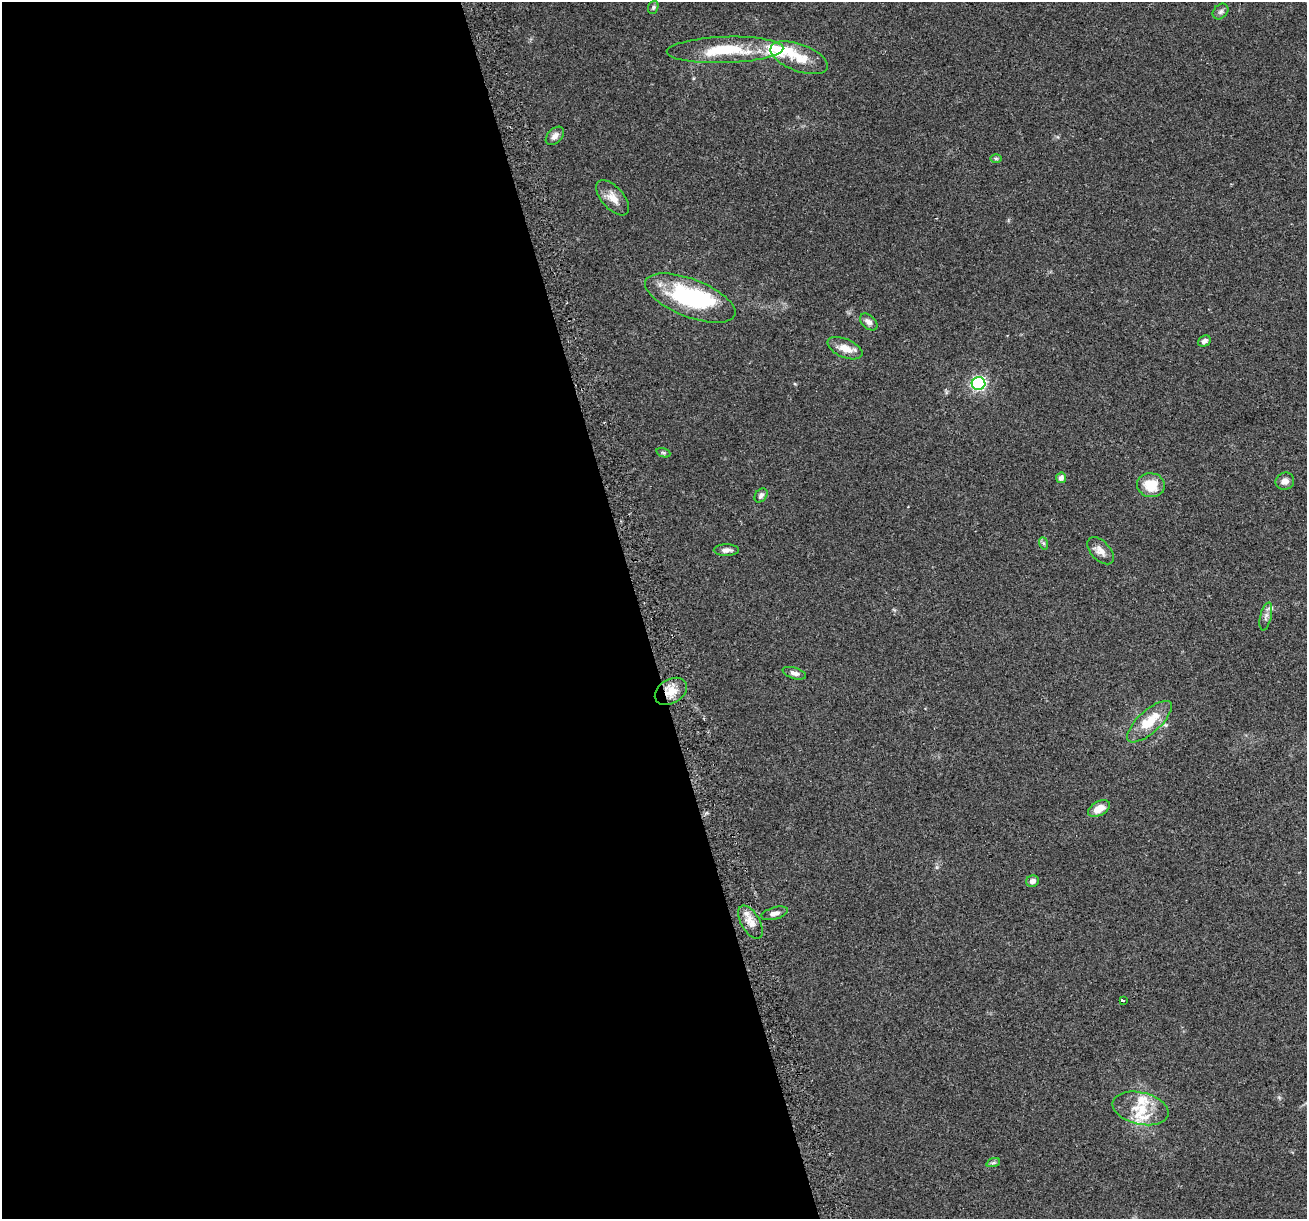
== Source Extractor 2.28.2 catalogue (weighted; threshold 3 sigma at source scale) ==
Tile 9 of 4 x 4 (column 1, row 3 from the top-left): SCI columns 31-1335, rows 1279-2495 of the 5282 x 5037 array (HDU 1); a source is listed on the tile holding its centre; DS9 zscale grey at full resolution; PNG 1309 x 1221 px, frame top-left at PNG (2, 2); each listed source drawn as its Kron ellipse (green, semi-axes under 4 px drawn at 4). Shown black and unused: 49% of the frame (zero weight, under 2 of 3 exposures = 2% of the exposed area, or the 3 px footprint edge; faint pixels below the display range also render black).
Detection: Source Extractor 2.28.2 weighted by HDU 2 'WHT'; one run over the whole footprint, this tile lists its part. Background 0.0666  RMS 0.008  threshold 0.0362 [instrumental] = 3 sigma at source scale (4.5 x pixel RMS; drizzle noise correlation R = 1.50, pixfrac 1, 0.0396/0.0396 arcsec/px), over >= 5 px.
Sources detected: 37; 1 inside a brighter object's white glare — neither listed nor drawn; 5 inside a brighter listed object's ellipse — not listed separately; the other 31 listed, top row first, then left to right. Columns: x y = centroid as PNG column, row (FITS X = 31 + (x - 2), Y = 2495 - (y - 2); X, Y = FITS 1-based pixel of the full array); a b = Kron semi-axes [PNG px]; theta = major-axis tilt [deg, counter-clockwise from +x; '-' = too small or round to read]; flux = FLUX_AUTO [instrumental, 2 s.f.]
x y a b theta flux
653 7 7 5 69 1.3
1221 12 9 6 45 2.3
725 50 58 13 2 38
799 58 30 13 -20 17
555 136 11 7 44 4.3
996 158 6 4 -1 1.2
613 198 21 11 -48 8.9
690 298 48 19 -21 84
869 322 10 6 -42 4
1204 341 7 5 26 3
845 348 18 9 -23 10
978 383 7 6 - 120
663 453 7 4 -19 1.2
1061 478 5 5 - 3.7
1285 481 9 8 - 4.6
1151 485 14 12 -10 17
761 495 8 5 51 2.3
1043 543 6 4 -71 1.4
726 550 12 6 1 3.6
1100 551 16 9 -46 6
1266 616 14 5 76 3.1
794 673 12 5 -17 3.5
671 691 17 12 31 12
1149 722 28 11 42 22
1099 809 12 7 29 10
1033 881 6 5 - 3.8
775 913 13 6 15 4.1
751 922 18 9 -59 8.3
1123 1000 4 2 - 1.7
1140 1108 28 16 -13 19
993 1163 7 4 18 1.4
Overlapping masked pixels (flux is a lower limit): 2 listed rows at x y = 671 691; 751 922